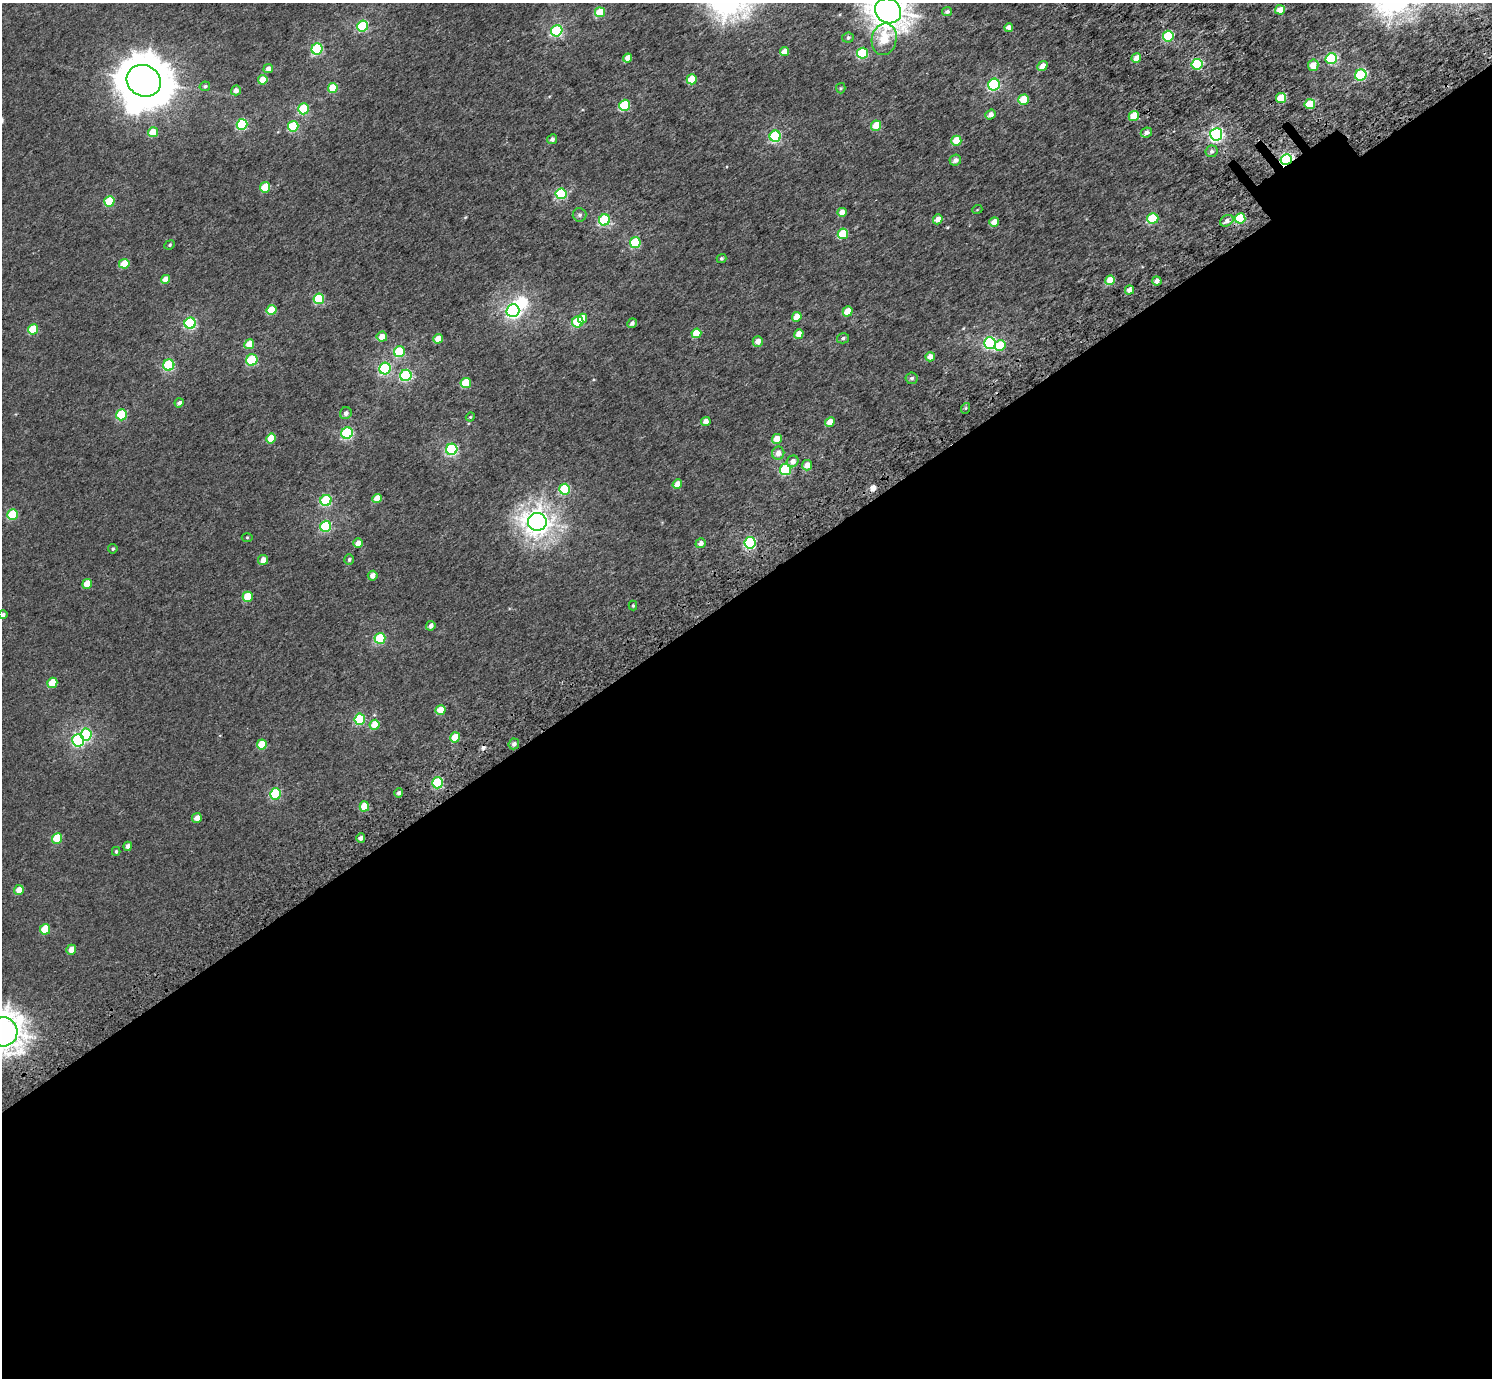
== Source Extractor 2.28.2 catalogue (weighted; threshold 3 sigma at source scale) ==
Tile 15 of 4 x 4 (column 3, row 4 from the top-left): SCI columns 3076-4565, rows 264-1639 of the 6156 x 6091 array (HDU 1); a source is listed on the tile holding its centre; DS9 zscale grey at full resolution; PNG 1494 x 1380 px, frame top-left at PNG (2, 3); each listed source drawn as its Kron ellipse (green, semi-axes under 4 px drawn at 4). Shown black and unused: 58% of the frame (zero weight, under 3 of 5 exposures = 6% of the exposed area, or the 3 px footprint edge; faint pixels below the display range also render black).
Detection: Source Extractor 2.28.2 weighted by HDU 2 'WHT'; one run over the whole footprint, this tile lists its part. Background 0.00209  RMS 0.0032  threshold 0.0145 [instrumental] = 3 sigma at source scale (4.5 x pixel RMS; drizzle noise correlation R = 1.50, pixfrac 1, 0.0396/0.0396 arcsec/px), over >= 5 px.
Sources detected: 158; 2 inside a brighter object's white glare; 2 cosmic-ray / hot-pixel residue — neither listed nor drawn; the other 154 listed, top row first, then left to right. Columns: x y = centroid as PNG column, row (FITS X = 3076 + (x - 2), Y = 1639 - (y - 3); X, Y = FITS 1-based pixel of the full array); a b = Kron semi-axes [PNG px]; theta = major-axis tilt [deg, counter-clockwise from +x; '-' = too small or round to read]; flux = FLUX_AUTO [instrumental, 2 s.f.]
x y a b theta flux
1280 10 5 4 - 3.2
888 11 13 12 - 390
600 12 5 5 - 9.7
947 12 5 4 - 0.67
363 26 5 5 - 23
1009 28 4 4 - 2
557 31 6 5 - 29
1168 36 5 5 - 18
848 38 6 5 - 0.73
884 39 16 12 79 8.8
317 49 6 5 - 25
785 51 4 4 - 3.5
862 53 5 5 - 21
628 58 4 4 - 3.1
1136 58 5 4 - 3.4
1331 59 5 5 - 24
1197 64 5 5 - 21
1313 65 6 5 - 3.8
1042 66 5 4 - 3.1
268 69 5 4 - 1.7
1361 75 6 5 - 24
692 79 5 5 - 8.1
263 80 5 4 - 5.4
144 81 17 15 -28 960
994 85 6 5 - 31
205 86 5 4 - 0.61
333 88 5 5 - 8.2
841 88 5 4 - 0.4
236 90 5 5 - 1.7
1281 98 5 5 - 7.1
1023 100 5 5 - 7.4
1310 104 5 5 - 8.9
625 105 5 5 - 17
303 109 5 5 - 19
990 115 5 4 - 1.8
1134 116 5 5 - 6.3
242 124 5 5 - 23
293 126 5 5 - 16
876 126 5 5 - 8.3
153 132 5 5 - 6.6
1146 133 6 4 28 1.4
1216 134 6 6 - 64
775 136 6 5 - 30
552 139 5 4 - 1.1
956 141 5 5 - 6.3
1212 151 6 6 - 0.83
1286 159 6 5 - 43
955 160 6 5 - 1.3
265 187 5 5 - 9.1
561 194 5 5 - 23
109 201 5 5 - 12
977 210 5 3 - 0.24
842 212 4 4 - 3.6
580 215 7 6 - 0.84
1153 218 5 5 - 15
1240 218 5 5 - 20
938 219 5 4 - 2.6
604 220 6 5 - 28
1227 221 7 5 30 1.3
994 222 5 4 - 3.6
843 234 5 5 - 13
635 243 5 5 - 16
170 245 5 4 - 0.43
721 258 5 4 - 0.5
124 264 5 5 - 8.2
165 279 4 4 - 3.2
1110 280 5 4 - 6.5
1157 281 4 4 - 1.6
1129 290 4 4 - 2.3
319 299 5 5 - 15
272 310 5 5 - 9.1
513 311 6 6 - 68
848 311 5 5 - 6
797 317 5 4 - 4.4
582 318 5 4 - 2.8
578 322 6 5 - 18
190 323 5 5 - 31
632 323 5 4 - 1
33 329 5 5 - 10
696 333 5 5 - 6.5
799 334 5 4 - 3.2
382 337 5 5 - 3.1
843 338 6 5 - 0.64
438 339 5 4 - 3.8
758 342 5 5 - 2.2
990 343 6 5 - 41
249 344 5 5 - 4.5
1000 345 6 5 - 11
399 352 5 5 - 16
930 357 5 4 - 2.7
252 360 6 5 - 17
169 365 5 5 - 25
385 368 6 5 - 28
406 375 6 5 - 28
912 378 6 6 - 0.78
466 383 5 5 - 9.2
179 403 5 4 - 1.1
966 408 5 3 - 0.36
346 413 6 5 - 1.2
121 415 5 5 - 17
470 417 4 4 - 0.33
706 421 5 4 - 1.7
830 422 5 4 - 3.9
347 433 6 5 - 31
271 438 5 4 - 6.4
777 439 5 4 - 4.2
452 449 6 5 - 39
778 453 6 6 - 2
793 461 6 5 - 1.7
807 465 5 5 - 3
786 469 6 5 - 22
677 484 5 4 - 3.5
565 489 5 5 - 19
377 498 5 4 - 4
326 500 5 5 - 21
13 515 5 5 - 15
537 522 9 9 - 240
326 526 5 5 - 24
247 537 5 3 - 0.28
358 543 5 4 - 2.2
701 543 5 4 - 1.6
750 543 6 5 - 34
113 549 5 5 - 0.48
349 559 5 4 - 0.59
263 560 5 5 - 2.5
373 576 5 4 - 2.3
87 584 5 5 - 5.1
248 597 5 5 - 8.3
633 605 5 4 - 0.41
3 615 5 4 - 0.79
431 626 5 4 - 1.2
380 638 5 5 - 20
52 683 5 5 - 7.7
440 710 5 4 - 5.5
360 719 5 5 - 19
375 725 5 5 - 6.1
86 734 6 5 - 29
455 737 5 4 - 7.2
78 740 6 6 - 33
514 744 5 5 - 1.1
262 745 5 5 - 7.7
437 783 5 5 - 24
399 793 5 4 - 0.82
276 794 5 5 - 20
364 806 5 4 - 6.9
197 818 5 4 - 2
57 838 5 5 - 10
361 838 4 4 - 1.3
128 846 5 4 - 1.4
116 851 4 3 - 0.42
19 890 5 4 - 2.6
45 929 5 5 - 8.6
71 950 5 4 - 2.3
3 1032 14 14 - 420
Overlapping masked pixels (flux is a lower limit): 2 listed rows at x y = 1286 159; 750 543
Isophote crosses this tile's border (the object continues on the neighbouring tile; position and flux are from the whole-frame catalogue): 3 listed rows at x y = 888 11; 3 615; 3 1032